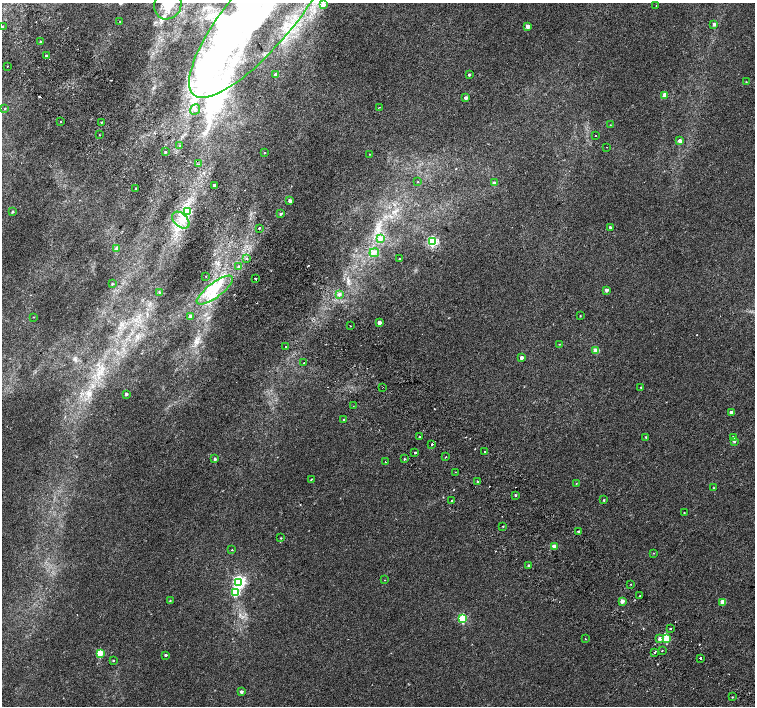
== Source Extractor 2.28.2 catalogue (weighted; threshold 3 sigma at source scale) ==
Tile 11 of 4 x 4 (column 3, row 3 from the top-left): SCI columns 3063-4567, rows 1672-3079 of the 6118 x 6093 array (HDU 1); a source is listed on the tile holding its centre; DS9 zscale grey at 2 x 2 block average (1 PNG px = mean of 2 x 2 image px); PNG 757 x 708 px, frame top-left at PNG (2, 3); each listed source drawn as its Kron ellipse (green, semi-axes under 4 px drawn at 4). Shown black and unused: <1% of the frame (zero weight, under 2 of 3 exposures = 3% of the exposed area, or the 3 px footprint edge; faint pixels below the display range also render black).
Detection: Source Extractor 2.28.2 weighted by HDU 2 'WHT'; one run over the whole footprint, this tile lists its part. Background 0.00525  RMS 0.0036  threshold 0.0162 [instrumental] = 3 sigma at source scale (4.5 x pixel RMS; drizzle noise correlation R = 1.50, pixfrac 1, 0.0396/0.0396 arcsec/px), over >= 5 px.
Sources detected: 139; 5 inside a brighter object's white glare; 11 cosmic-ray / hot-pixel residue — neither listed nor drawn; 3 inside a brighter listed object's ellipse — not listed separately; the other 120 listed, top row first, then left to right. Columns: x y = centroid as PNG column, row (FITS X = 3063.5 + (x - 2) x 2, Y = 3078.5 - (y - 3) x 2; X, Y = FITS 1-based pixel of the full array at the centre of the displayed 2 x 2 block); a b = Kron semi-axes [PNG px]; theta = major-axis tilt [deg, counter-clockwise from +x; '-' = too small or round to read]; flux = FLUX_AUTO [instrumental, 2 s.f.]
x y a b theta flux
168 4 15 13 70 18
323 4 3 3 - 4.9
656 5 2 2 - 0.52
262 13 107 33 50 210
120 22 2 2 - 0.52
714 24 3 3 - 2.4
527 26 2 2 - 7.2
2 27 2 2 - 2.8
40 42 3 2 - 0.68
46 56 2 2 - 1.3
7 66 2 2 - 0.42
276 75 3 2 - 9.2
469 75 2 2 - 1.4
746 82 2 2 - 0.38
665 95 3 3 - 11
466 98 2 2 - 3.9
379 107 2 2 - 0.4
5 109 3 3 - 0.6
195 110 6 4 50 2.5
60 121 2 2 - 0.47
101 122 2 2 - 3.7
610 125 2 2 - 0.35
99 135 2 2 - 0.36
595 136 2 2 - 2.6
680 141 3 2 - 4.9
180 146 2 2 - 1.4
607 147 2 2 - 0.76
165 152 2 2 - 0.97
264 152 2 2 - 0.61
370 154 2 2 - 0.29
198 164 3 2 - 0.79
418 182 3 2 - 0.29
494 183 3 3 - 3.4
214 185 2 2 - 2.7
136 189 2 2 - 1.3
290 201 2 2 - 4.1
12 212 2 2 - 1
188 212 4 3 - 23
281 214 4 3 - 1.2
181 220 10 6 -43 7.5
610 227 3 2 - 1.2
259 228 2 2 - 1.1
380 238 4 3 - 4.9
433 242 3 3 - 100
117 248 2 2 - 5.4
374 253 5 3 - 2
247 258 2 2 - 2
400 259 2 2 - 0.86
238 266 4 3 - 0.89
206 276 2 2 - 0.64
255 279 2 2 - 3.9
112 284 3 2 - 0.83
215 290 22 7 37 18
607 290 2 2 - 3.3
160 293 3 3 - 0.81
339 294 4 4 - 3
190 316 2 2 - 5.7
580 316 2 2 - 0.41
33 317 2 2 - 0.35
379 323 2 2 - 5.3
350 326 2 2 - 0.77
559 344 3 2 - 0.29
286 347 2 2 - 1.4
596 351 3 3 - 15
522 357 3 2 - 2.9
304 363 2 2 - 3.7
383 387 2 2 - 0.38
641 387 2 2 - 0.69
126 394 2 2 - 2.3
353 406 2 2 - 0.56
731 412 2 2 - 3.5
344 420 2 2 - 1
419 436 2 2 - 6.2
646 437 3 2 - 0.66
733 437 2 2 - 1.7
734 441 3 3 - 1.7
432 444 2 2 - 2.9
485 452 2 2 - 1.6
415 453 2 2 - 5
446 457 2 2 - 1.1
215 459 3 3 - 1.3
404 459 2 2 - 1
385 462 2 2 - 1
455 472 2 2 - 0.36
311 479 2 2 - 0.6
478 481 2 2 - 1.1
576 484 2 2 - 0.39
714 488 2 2 - 0.38
515 495 2 2 - 0.98
604 500 3 2 - 0.62
451 501 2 2 - 3.1
684 512 2 2 - 0.38
503 526 2 2 - 0.44
579 531 2 2 - 1.8
281 538 3 2 - 0.54
554 546 2 2 - 7.1
232 550 2 2 - 0.85
653 553 2 2 - 0.33
528 566 2 2 - 1.3
385 580 2 2 - 0.33
239 582 4 3 - 150
631 584 2 2 - 0.51
235 593 3 3 - 38
639 596 2 2 - 1.4
170 601 3 2 - 0.52
622 601 3 2 - 6.9
723 602 3 2 - 6.9
463 619 3 3 - 50
670 629 2 2 - 2.5
666 638 3 3 - 35
585 639 2 2 - 0.77
660 639 3 2 - 4.8
662 651 2 2 - 0.43
655 652 3 2 - 0.78
100 653 3 3 - 27
166 655 2 2 - 3.3
700 658 2 2 - 4.2
113 660 2 2 - 0.77
241 692 3 2 - 2.5
732 697 2 2 - 0.84
Isophote crosses this tile's border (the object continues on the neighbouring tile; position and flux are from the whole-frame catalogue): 3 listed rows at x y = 168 4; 262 13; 2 27
Diffuse or blended objects may show on this block-average render without a row.